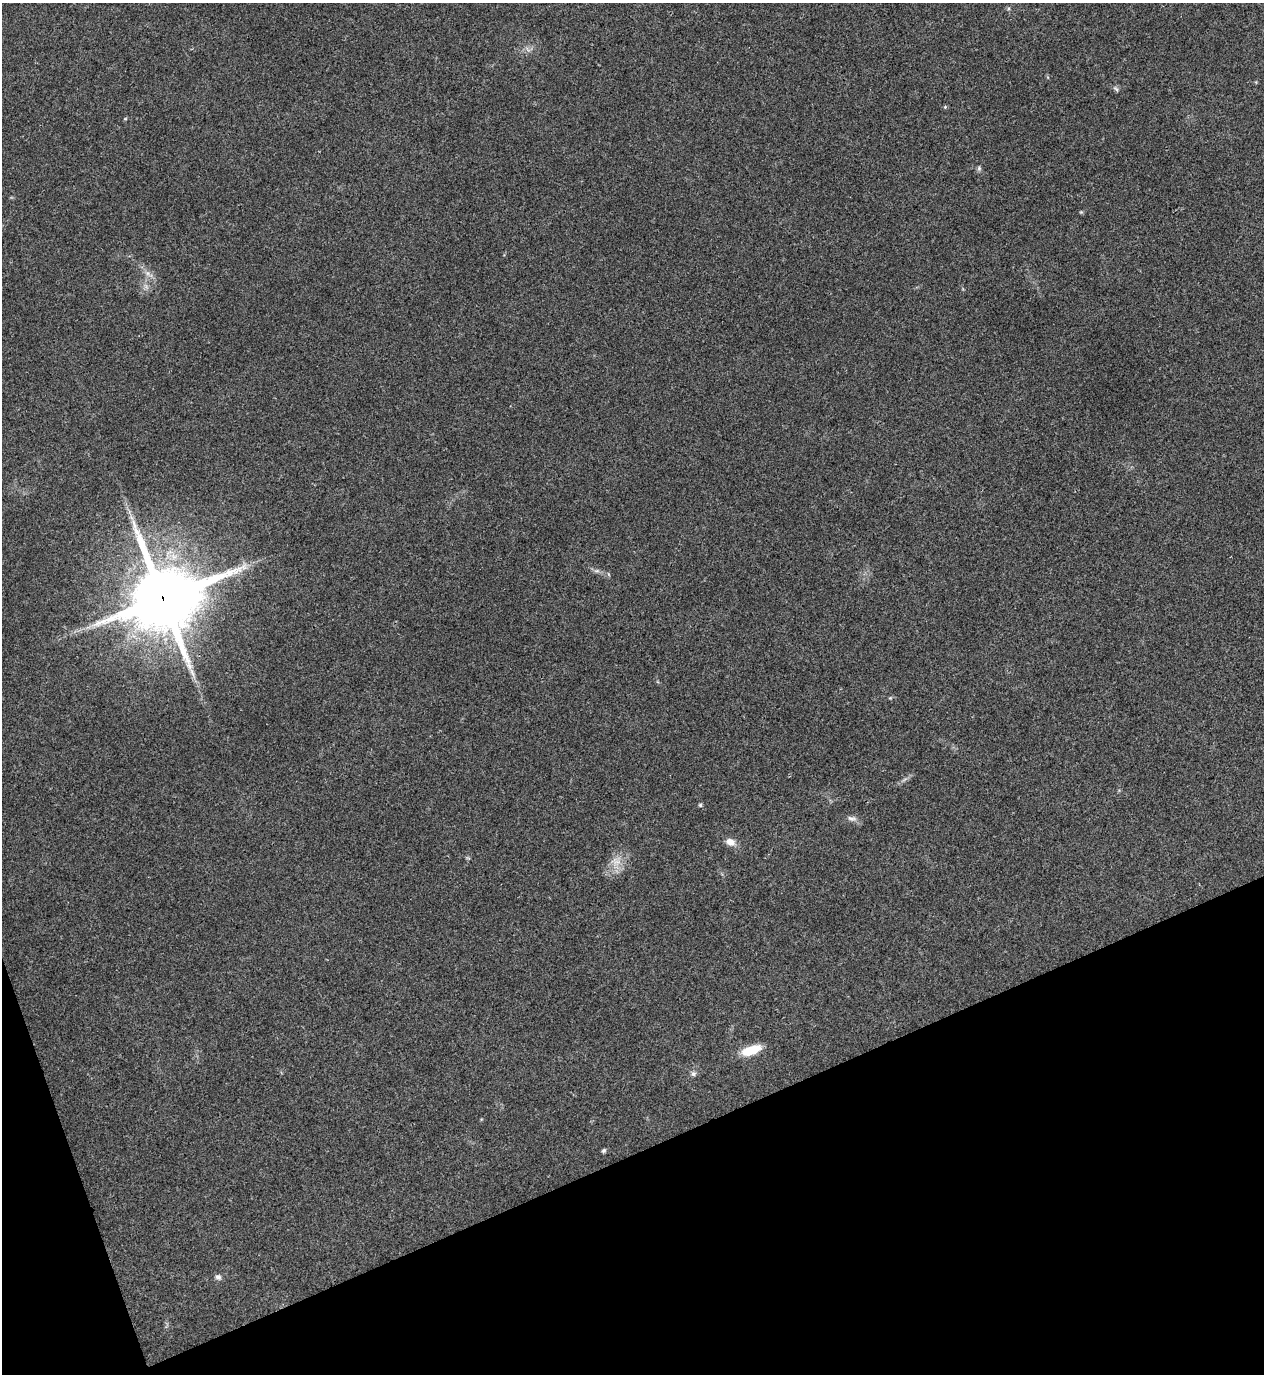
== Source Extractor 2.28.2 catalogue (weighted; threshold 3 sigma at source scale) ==
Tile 14 of 4 x 4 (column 2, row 4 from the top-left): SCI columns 1417-2678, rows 5-1376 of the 5482 x 5493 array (HDU 1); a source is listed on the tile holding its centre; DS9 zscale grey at full resolution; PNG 1266 x 1376 px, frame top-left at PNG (2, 3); no overlay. Shown black and unused: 18% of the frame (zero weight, under 3 of 4 exposures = <1% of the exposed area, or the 3 px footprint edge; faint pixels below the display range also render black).
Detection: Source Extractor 2.28.2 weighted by HDU 2 'WHT'; one run over the whole footprint, this tile lists its part. Background 0.0203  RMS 0.0049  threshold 0.0222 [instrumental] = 3 sigma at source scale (4.5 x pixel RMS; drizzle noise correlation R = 1.50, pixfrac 1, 0.05/0.05 arcsec/px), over >= 5 px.
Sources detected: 12; all 12 listed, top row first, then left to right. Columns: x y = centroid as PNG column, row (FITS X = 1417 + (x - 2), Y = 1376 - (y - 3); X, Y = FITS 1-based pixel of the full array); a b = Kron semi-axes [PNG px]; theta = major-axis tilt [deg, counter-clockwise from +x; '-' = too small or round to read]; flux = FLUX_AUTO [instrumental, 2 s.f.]
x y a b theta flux
1116 89 9 4 -36 0.96
945 107 5 4 - 0.62
979 168 7 5 -48 0.9
163 598 25 22 21 3400
700 805 5 4 - 0.66
852 818 14 6 -3 2.1
730 842 12 9 -18 3.6
616 861 13 9 -42 4.4
751 1050 21 9 19 12
693 1074 6 6 - 1.3
604 1151 7 5 38 0.83
218 1277 8 7 - 1.7
Overlapping masked pixels (flux is a lower limit): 1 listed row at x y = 163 598